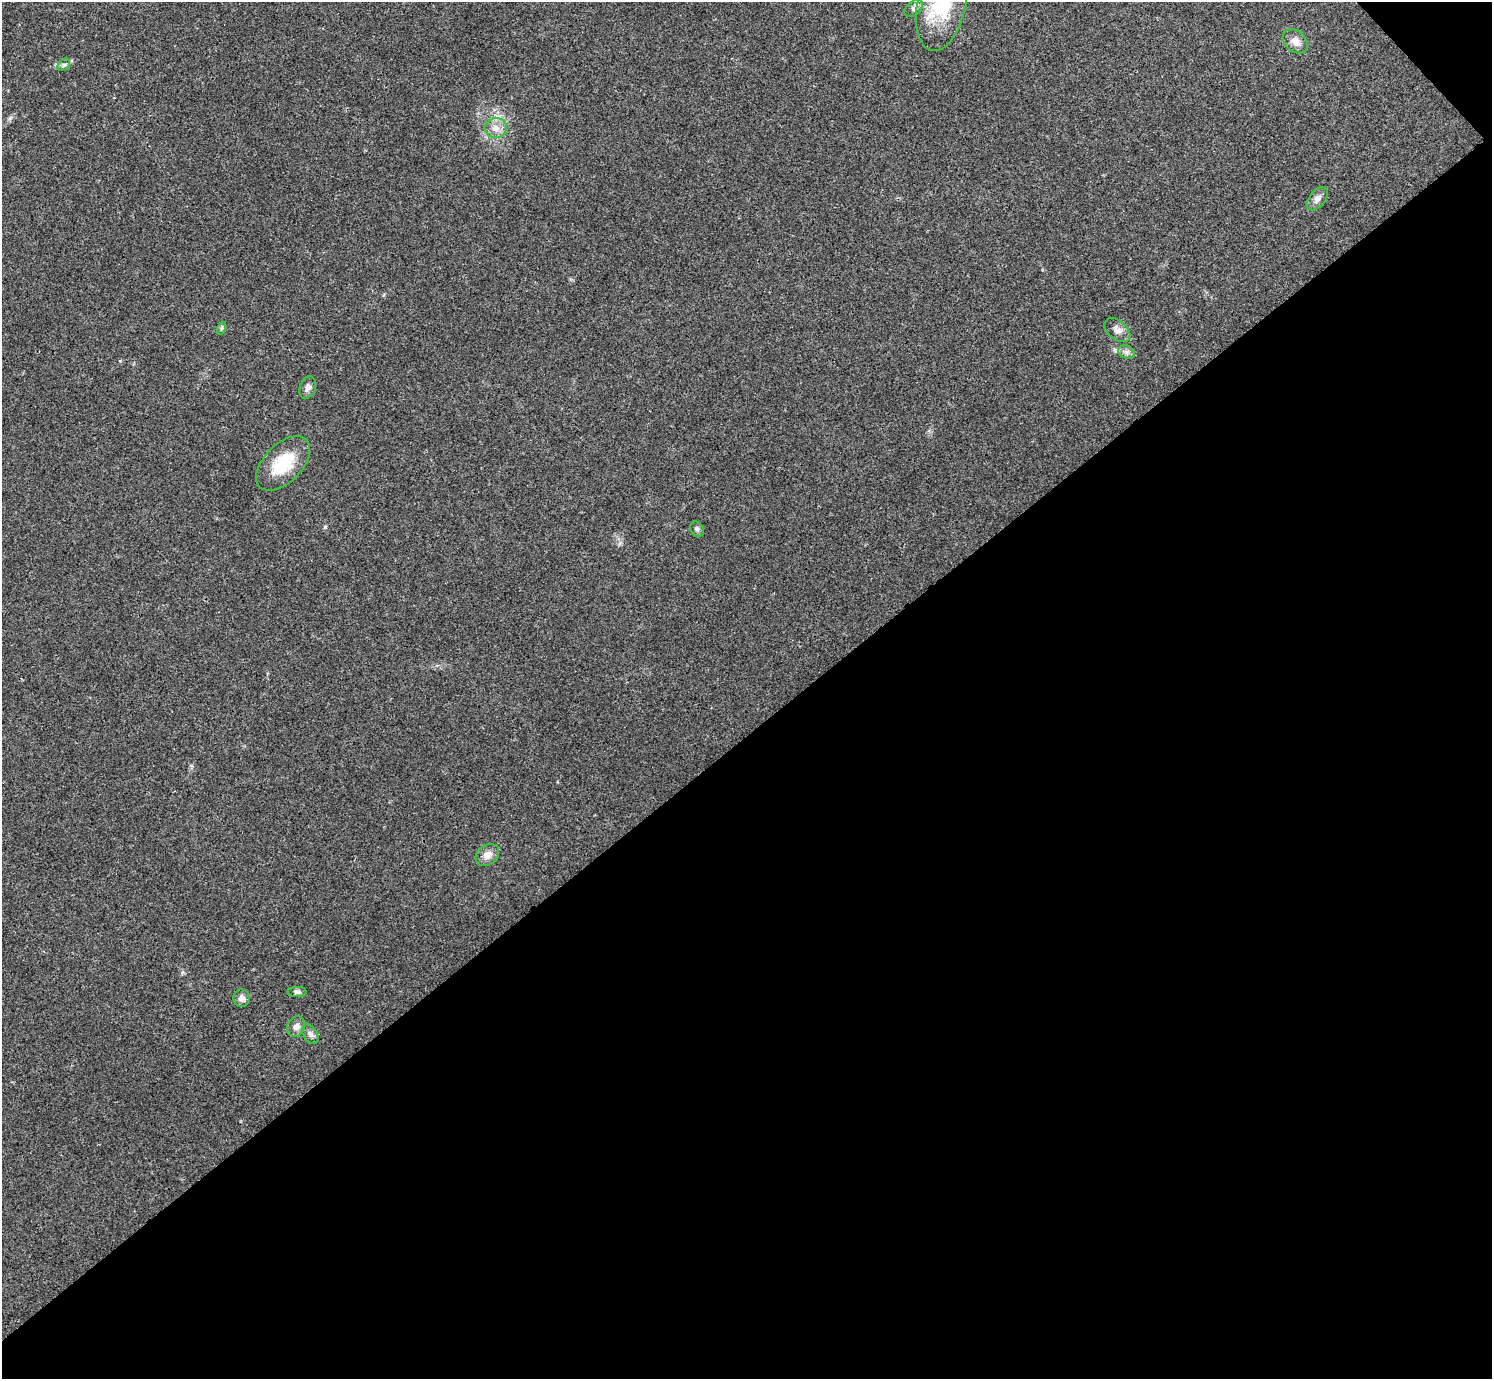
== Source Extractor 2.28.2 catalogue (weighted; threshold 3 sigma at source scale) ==
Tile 12 of 4 x 4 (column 4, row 3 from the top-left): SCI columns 4474-5963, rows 1537-2913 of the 5969 x 5967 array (HDU 1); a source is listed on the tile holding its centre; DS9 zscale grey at full resolution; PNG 1494 x 1381 px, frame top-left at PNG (2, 2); each listed source drawn as its Kron ellipse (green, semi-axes under 4 px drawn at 4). Shown black and unused: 47% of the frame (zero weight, under 3 of 4 exposures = <1% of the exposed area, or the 3 px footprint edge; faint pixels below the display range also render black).
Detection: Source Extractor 2.28.2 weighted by HDU 2 'WHT'; one run over the whole footprint, this tile lists its part. Background 0.021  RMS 0.0043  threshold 0.0195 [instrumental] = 3 sigma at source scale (4.5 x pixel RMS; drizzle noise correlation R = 1.50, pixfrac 1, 0.05/0.05 arcsec/px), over >= 5 px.
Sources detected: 17; all 17 listed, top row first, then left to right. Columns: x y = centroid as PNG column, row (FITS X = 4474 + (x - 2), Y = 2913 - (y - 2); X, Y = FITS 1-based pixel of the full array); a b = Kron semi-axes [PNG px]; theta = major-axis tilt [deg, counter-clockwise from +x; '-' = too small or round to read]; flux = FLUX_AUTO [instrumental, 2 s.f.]
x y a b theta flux
942 2 50 24 78 33
914 8 10 6 40 1.6
1295 41 14 10 -42 3.6
64 65 7 5 43 0.94
496 128 11 10 - 3.6
1317 199 13 8 50 2.3
222 328 6 4 71 0.7
1117 330 15 9 -40 2.7
1126 352 8 6 -22 1.5
308 387 11 8 70 1.9
283 463 33 19 46 18
697 529 8 6 -52 1.2
487 855 13 10 39 3.5
297 992 9 5 1 1.2
242 998 9 8 - 2.2
296 1026 10 8 65 2.3
310 1034 10 7 -57 1.7
Isophote crosses this tile's border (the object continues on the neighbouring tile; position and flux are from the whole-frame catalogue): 1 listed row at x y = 942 2
Unlisted compact peaks at least as high as the median listed source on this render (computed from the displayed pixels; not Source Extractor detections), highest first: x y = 325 527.